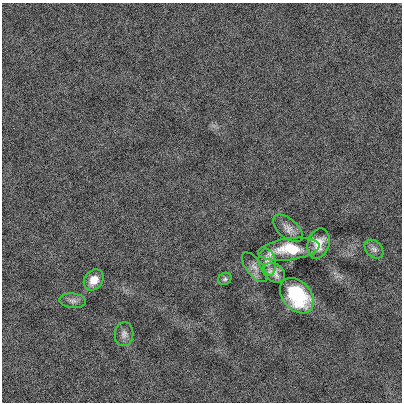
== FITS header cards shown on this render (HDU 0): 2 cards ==
NAXIS1  =                  400
NAXIS2  =                  400

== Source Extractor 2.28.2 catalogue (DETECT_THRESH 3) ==
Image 400 x 400 px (HDU 0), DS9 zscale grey, 1 PNG px = 1 image px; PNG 404 x 404 px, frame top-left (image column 1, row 400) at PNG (2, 3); each listed source drawn as its Kron ellipse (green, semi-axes under 4 px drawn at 4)
Background -0.0015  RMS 0.14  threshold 0.409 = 3 sigma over >= 5 px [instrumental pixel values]
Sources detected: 12; all 12 listed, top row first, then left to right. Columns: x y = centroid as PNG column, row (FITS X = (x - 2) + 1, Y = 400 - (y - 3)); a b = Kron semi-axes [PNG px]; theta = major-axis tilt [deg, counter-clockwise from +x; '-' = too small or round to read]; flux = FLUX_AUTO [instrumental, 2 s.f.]
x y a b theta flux
288 228 18 9 -40 69
318 243 15 11 75 140
289 249 31 11 8 360
374 249 11 7 -45 39
267 262 14 8 -80 53
254 267 18 8 -52 52
274 273 12 9 -35 69
225 279 7 6 - 19
94 280 11 9 53 110
297 296 20 14 -48 600
73 301 13 7 -6 42
124 334 12 9 84 46